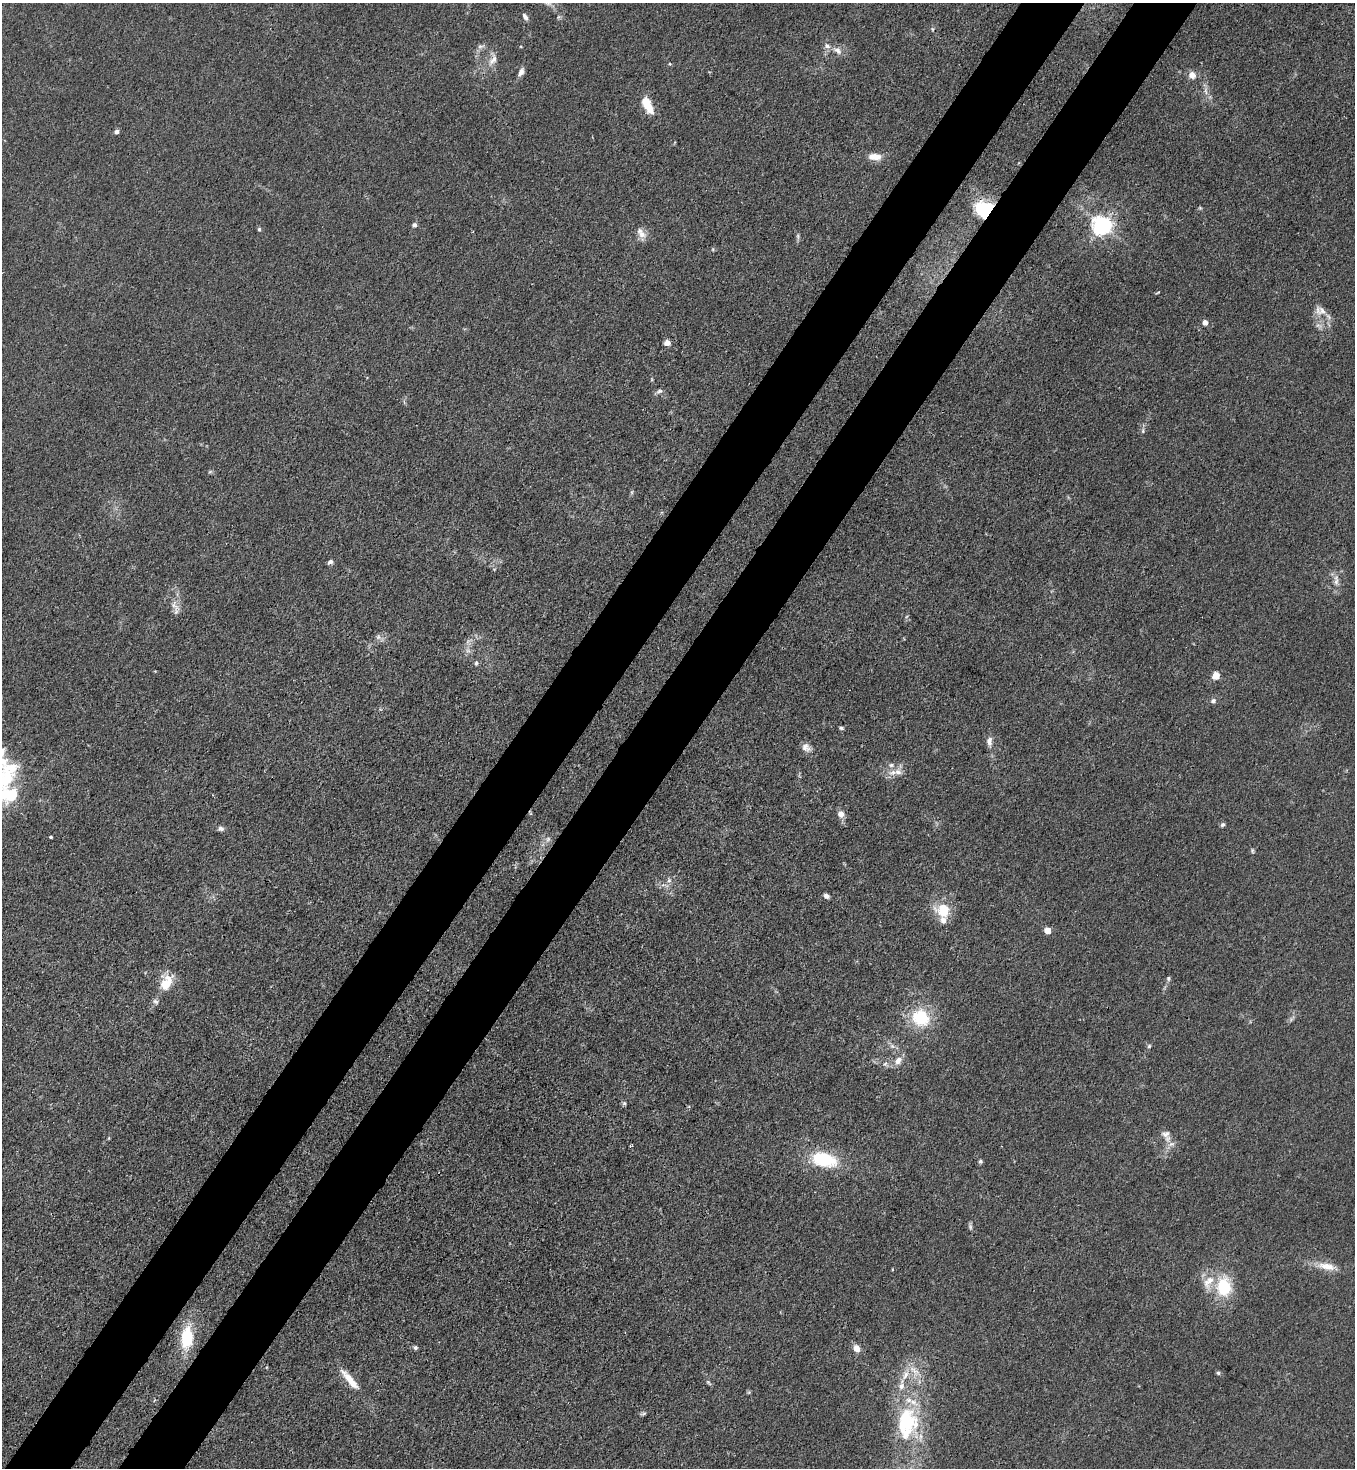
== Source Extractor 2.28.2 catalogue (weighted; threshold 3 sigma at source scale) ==
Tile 7 of 4 x 4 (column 3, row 2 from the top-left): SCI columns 2933-4285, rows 2992-4457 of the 6004 x 5982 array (HDU 1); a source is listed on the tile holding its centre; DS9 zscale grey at full resolution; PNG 1357 x 1470 px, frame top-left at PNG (2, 3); no overlay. Shown black and unused: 10% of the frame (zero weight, under 3 of 4 exposures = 7% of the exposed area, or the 3 px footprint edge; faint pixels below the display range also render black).
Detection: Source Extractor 2.28.2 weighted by HDU 2 'WHT'; one run over the whole footprint, this tile lists its part. Background 0.0206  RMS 0.0028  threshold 0.0127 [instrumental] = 3 sigma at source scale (4.5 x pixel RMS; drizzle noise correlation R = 1.50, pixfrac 1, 0.05/0.05 arcsec/px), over >= 5 px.
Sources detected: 84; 2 too faint to see at this stretch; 2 inside a brighter object's white glare — not listed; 7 inside a brighter listed object's ellipse — not listed separately; the other 73 listed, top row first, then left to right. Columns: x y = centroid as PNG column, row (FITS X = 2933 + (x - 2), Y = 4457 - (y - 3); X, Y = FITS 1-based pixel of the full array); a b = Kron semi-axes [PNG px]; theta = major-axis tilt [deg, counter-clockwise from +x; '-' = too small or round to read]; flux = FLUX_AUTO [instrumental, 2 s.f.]
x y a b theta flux
525 17 9 5 -59 0.95
932 29 6 4 -89 0.35
480 46 8 5 7 0.8
837 50 14 8 -36 2
493 60 19 9 61 2.6
521 72 11 6 61 1.3
1192 75 9 8 - 2
1206 91 11 4 -89 1.1
646 103 15 9 -71 5.2
117 132 4 4 - 1.4
875 157 17 8 -3 3.1
1200 208 6 4 -18 0.33
981 209 21 17 -72 11
414 225 5 5 - 0.76
1102 225 7 6 - 160
259 229 5 4 - 0.43
641 233 16 8 -56 2.3
798 236 9 4 -82 0.58
713 249 5 3 - 0.31
1158 293 7 2 22 0.27
1322 311 14 13 - 2.9
1205 322 4 4 - 2.4
667 343 5 4 - 3.5
659 391 9 6 12 0.8
1143 431 7 5 84 0.55
330 562 7 5 34 0.92
1336 580 17 6 90 1.9
174 605 17 7 -74 2.1
378 637 7 4 90 0.7
468 650 7 6 - 0.9
476 663 6 5 - 0.51
1216 676 5 5 - 7.2
1213 701 7 6 - 0.87
841 728 5 4 - 0.48
989 741 12 7 88 1.5
806 747 12 10 -41 1.7
898 772 13 8 -9 2.2
3 794 66 29 17 24
841 814 8 7 - 1.9
1223 825 6 5 - 0.57
221 829 7 6 - 0.89
50 837 3 3 - 1.1
548 839 9 5 60 0.87
1252 851 8 4 -90 0.41
669 880 6 6 - 0.7
826 896 6 5 - 1.1
944 908 21 12 9 6.1
1047 930 5 4 - 4.5
1168 978 7 5 89 0.5
166 983 20 12 62 5.7
155 1001 8 6 -38 0.73
921 1018 19 16 -32 14
892 1046 7 5 -44 0.78
1149 1046 5 5 - 0.4
898 1061 12 8 57 2.2
885 1064 6 6 - 0.75
624 1103 6 5 - 0.48
1166 1134 13 9 13 1.7
823 1160 20 11 -14 20
980 1161 5 5 - 0.5
1327 1266 26 10 -10 4.2
1224 1287 22 17 -87 13
187 1337 27 13 84 12
415 1348 5 5 - 0.58
856 1348 9 7 -63 2
914 1371 22 8 -53 3.6
1218 1373 5 5 - 0.52
905 1375 15 7 69 2.8
350 1380 32 8 -49 5
708 1383 9 4 -51 0.5
749 1392 6 4 72 0.33
643 1414 10 3 15 0.49
907 1423 44 29 85 26
Overlapping masked pixels (flux is a lower limit): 1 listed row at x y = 981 209
Isophote crosses this tile's border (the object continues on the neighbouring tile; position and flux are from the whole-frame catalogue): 1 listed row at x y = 3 794